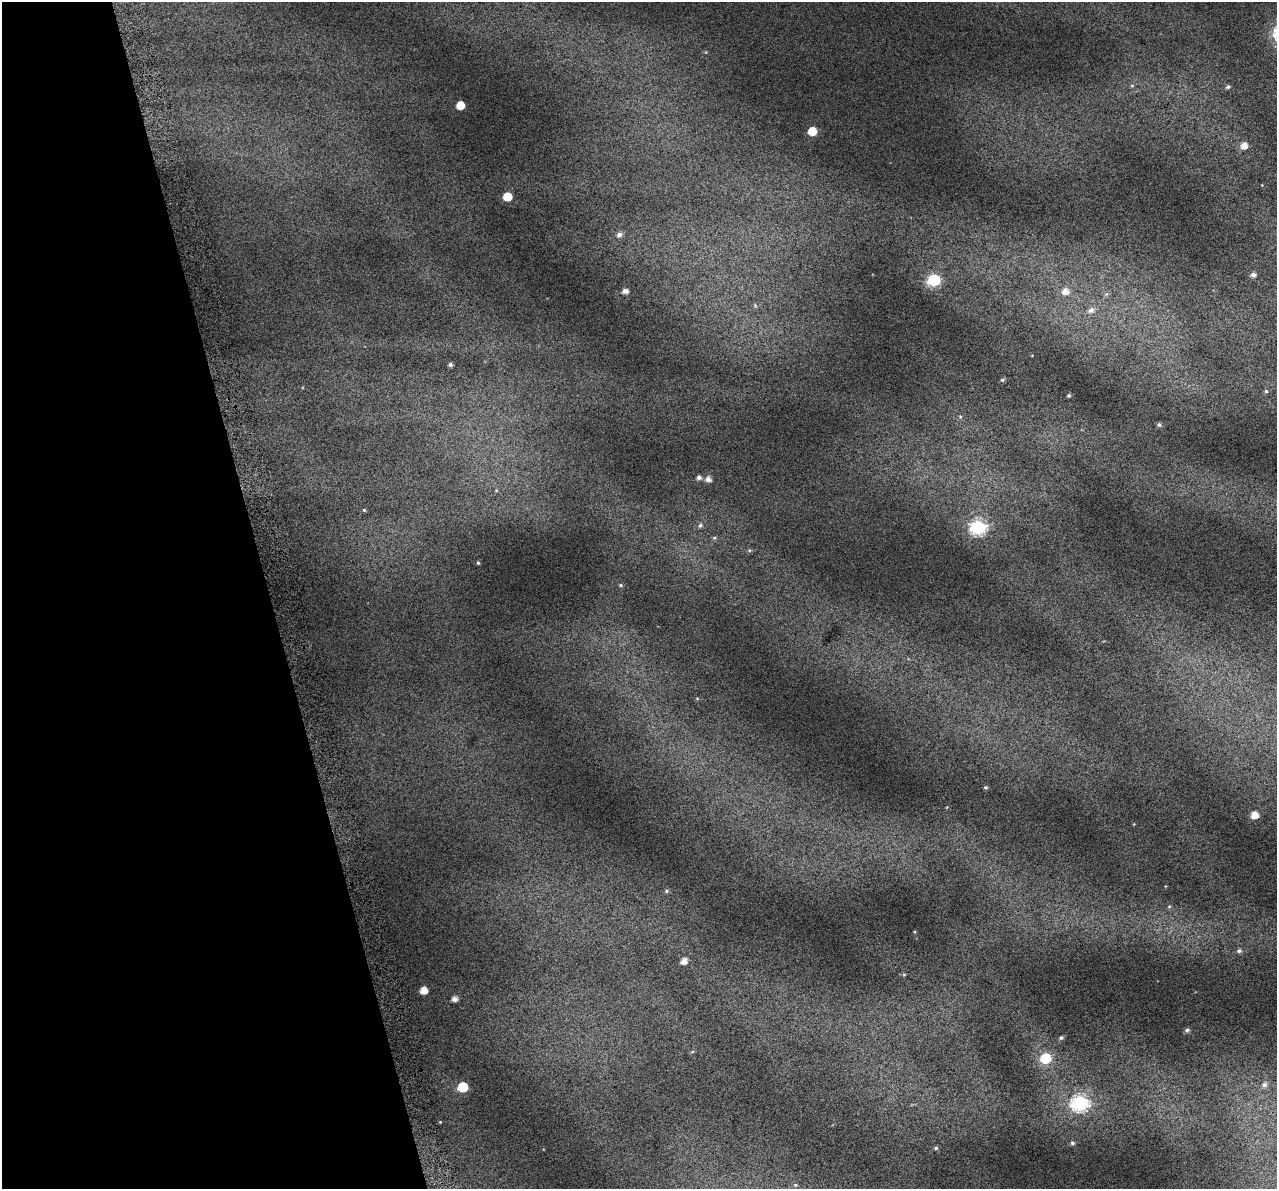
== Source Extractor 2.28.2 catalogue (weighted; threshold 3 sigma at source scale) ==
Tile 5 of 4 x 4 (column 1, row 2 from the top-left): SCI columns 37-1311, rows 2484-3670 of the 5172 x 4917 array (HDU 1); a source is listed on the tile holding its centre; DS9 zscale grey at full resolution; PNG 1279 x 1191 px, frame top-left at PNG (2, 2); no overlay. Shown black and unused: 21% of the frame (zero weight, under 4 of 7 exposures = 2% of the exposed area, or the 3 px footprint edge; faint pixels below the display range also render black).
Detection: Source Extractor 2.28.2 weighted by HDU 2 'WHT'; one run over the whole footprint, this tile lists its part. Background 0.0718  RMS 0.046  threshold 0.19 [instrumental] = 3 sigma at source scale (4.09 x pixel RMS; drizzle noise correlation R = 1.36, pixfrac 0.8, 0.0396/0.0396 arcsec/px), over >= 5 px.
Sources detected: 44; all 44 listed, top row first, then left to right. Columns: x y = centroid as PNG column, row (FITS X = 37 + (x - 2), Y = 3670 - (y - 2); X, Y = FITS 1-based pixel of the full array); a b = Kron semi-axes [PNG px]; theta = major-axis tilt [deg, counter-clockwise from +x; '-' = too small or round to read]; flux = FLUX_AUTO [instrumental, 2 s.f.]
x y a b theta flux
1132 85 6 4 0 4.9
1228 87 5 5 - 7.9
460 105 6 6 - 72
812 131 6 6 - 90
1244 146 7 6 - 34
507 197 6 6 - 84
619 234 7 6 - 17
1253 275 6 5 - 16
934 280 7 7 - 360
625 291 6 4 0 19
1065 291 7 7 - 31
1091 310 8 7 - 18
450 365 5 4 - 9.4
1002 380 6 4 17 7.3
1266 391 5 5 - 5.4
1069 395 4 4 - 6.2
1159 425 5 5 - 8.3
699 477 6 5 - 14
708 479 6 5 - 23
364 510 4 3 - 4.1
700 525 6 5 - 8.1
978 527 8 7 - 630
714 538 6 4 18 5.1
478 563 4 4 - 4.9
621 585 5 4 - 4.8
697 698 5 3 - 3.7
986 787 5 4 - 5.9
1254 815 5 5 - 50
666 891 5 5 - 5.7
1169 906 6 4 2 5.1
1239 951 7 5 23 10
684 961 6 5 - 31
904 975 6 4 0 4.8
424 990 5 5 - 43
454 999 5 5 - 22
1187 1030 6 5 - 10
1061 1038 5 4 - 7.7
1045 1058 7 7 - 180
1264 1085 7 7 - 16
463 1087 6 6 - 170
1080 1103 9 8 - 740
1072 1143 5 5 - 8.4
936 1148 5 5 - 7.8
795 1185 6 5 - 6.9